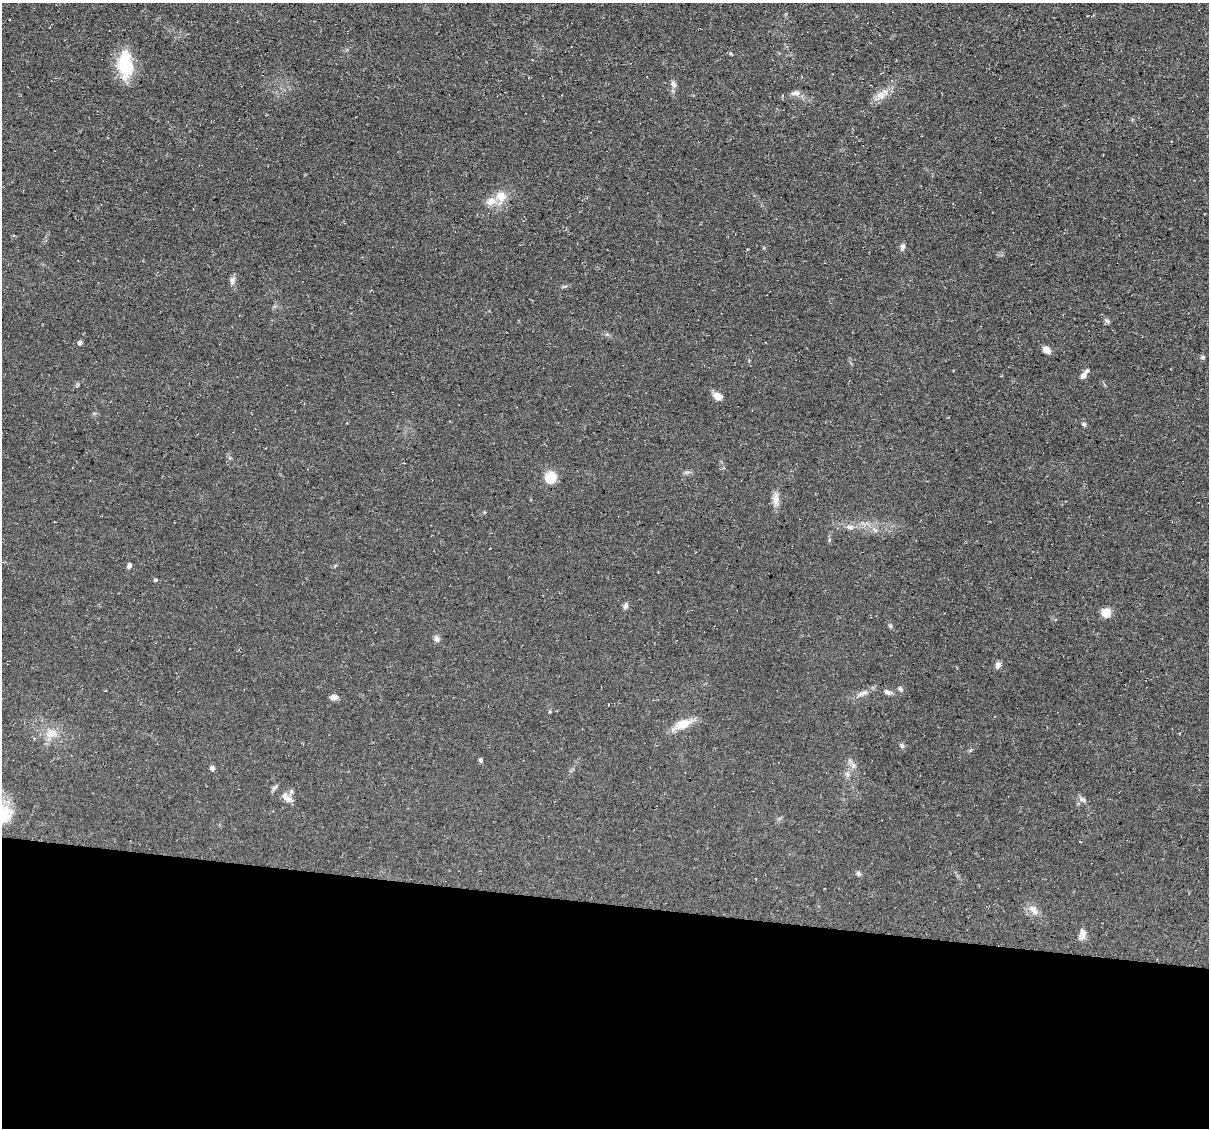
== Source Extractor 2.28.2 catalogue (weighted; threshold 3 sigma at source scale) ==
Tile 14 of 4 x 4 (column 2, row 4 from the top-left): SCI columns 1208-2414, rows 231-1356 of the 4832 x 4851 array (HDU 1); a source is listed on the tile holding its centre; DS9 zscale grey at full resolution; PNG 1211 x 1130 px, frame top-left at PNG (2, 3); no overlay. Shown black and unused: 20% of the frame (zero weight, under 3 of 4 exposures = <1% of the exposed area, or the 3 px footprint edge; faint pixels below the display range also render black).
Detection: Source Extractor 2.28.2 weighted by HDU 2 'WHT'; one run over the whole footprint, this tile lists its part. Background 0.0753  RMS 0.0077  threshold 0.0345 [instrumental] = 3 sigma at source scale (4.5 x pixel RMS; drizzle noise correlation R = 1.50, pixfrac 1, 0.05/0.05 arcsec/px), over >= 5 px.
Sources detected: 44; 1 inside a brighter object's white glare — not listed; the other 43 listed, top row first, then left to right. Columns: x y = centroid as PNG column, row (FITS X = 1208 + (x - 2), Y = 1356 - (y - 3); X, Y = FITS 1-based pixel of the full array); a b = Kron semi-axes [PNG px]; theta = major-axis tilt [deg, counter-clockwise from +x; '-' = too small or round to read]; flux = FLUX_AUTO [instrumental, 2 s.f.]
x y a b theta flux
731 54 6 3 -19 0.82
126 65 27 22 -74 26
673 84 10 6 -57 2.5
796 93 13 7 6 3.4
881 96 11 6 60 4.5
501 196 12 10 -44 9.5
491 201 13 10 24 6.4
902 247 8 6 72 2.3
232 281 10 6 -88 2.8
1108 321 7 4 -70 1.3
80 343 4 4 - 2.6
1047 350 9 7 -36 5.1
1203 357 6 5 - 1.2
1083 375 10 6 53 3.9
718 396 11 7 -24 5.8
1084 424 6 5 - 1.4
551 477 11 11 - 13
776 499 18 8 88 5.3
850 527 10 6 -7 3
129 565 6 5 - 1.8
155 580 5 4 - 0.81
626 606 9 6 76 1.9
1106 612 12 11 - 5.7
890 626 6 5 - 1.1
437 639 8 7 - 2.3
998 665 8 6 61 2.9
900 689 6 5 - 1.4
887 692 9 5 -16 2.5
863 693 15 6 21 4
334 697 7 6 - 4.1
550 711 5 3 - 0.76
683 724 18 10 24 13
51 734 15 9 10 6.9
902 746 7 5 -75 1.5
480 760 6 5 - 1.3
853 765 7 5 -45 2
212 768 6 6 - 1.9
291 792 7 6 - 1.8
287 798 16 7 -30 4.6
1083 799 10 5 -34 2.1
858 874 7 5 -47 1.6
1033 909 13 9 -37 5.1
1083 933 12 9 -88 3.9